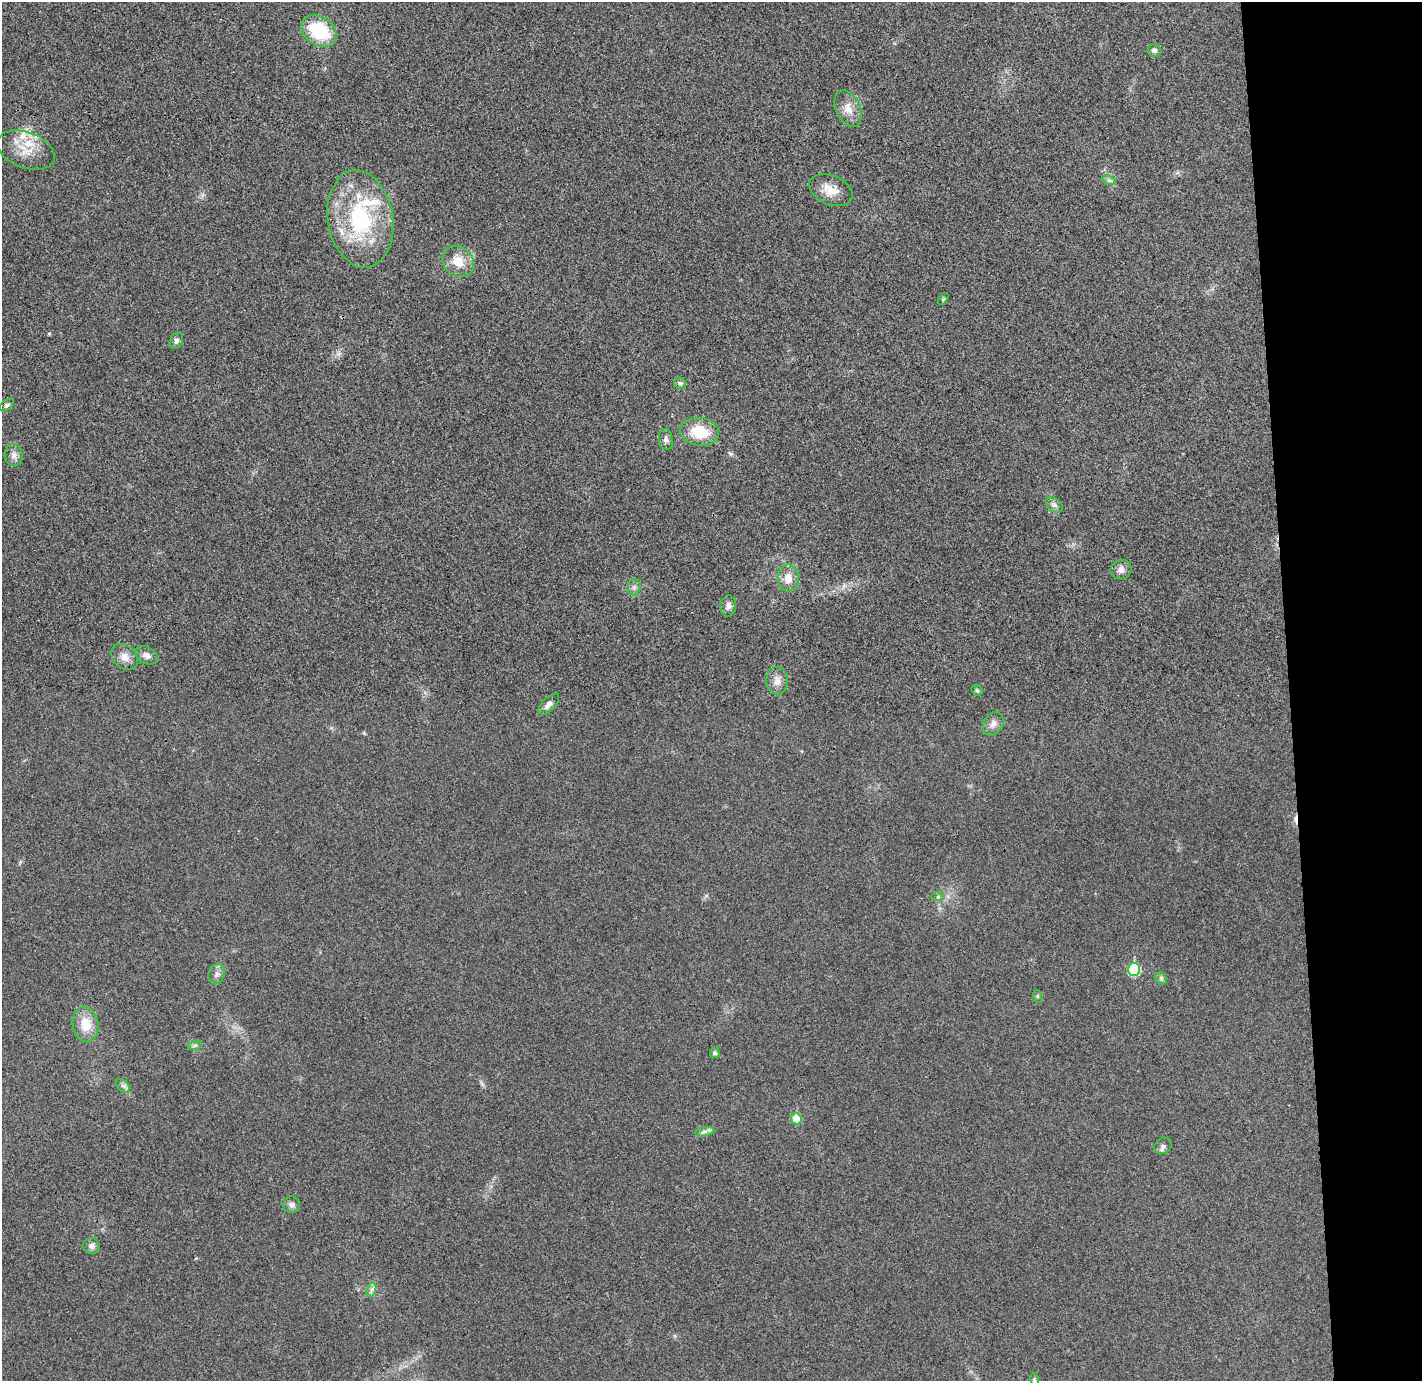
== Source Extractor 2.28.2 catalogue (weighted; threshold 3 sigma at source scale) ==
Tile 6 of 3 x 3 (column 3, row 2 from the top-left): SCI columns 2899-4318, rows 1462-2840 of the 4375 x 4313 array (HDU 1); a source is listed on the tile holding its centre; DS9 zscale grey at full resolution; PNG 1424 x 1383 px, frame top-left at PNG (2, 2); each listed source drawn as its Kron ellipse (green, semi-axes under 4 px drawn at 4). Shown black and unused: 9% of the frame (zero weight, under 3 of 4 exposures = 6% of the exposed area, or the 3 px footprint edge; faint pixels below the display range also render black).
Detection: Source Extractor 2.28.2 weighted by HDU 2 'WHT'; one run over the whole footprint, this tile lists its part. Background 0.0292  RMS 0.0065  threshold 0.0293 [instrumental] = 3 sigma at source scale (4.5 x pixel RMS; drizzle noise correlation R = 1.50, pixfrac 1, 0.05/0.05 arcsec/px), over >= 5 px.
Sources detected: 47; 1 cosmic-ray / hot-pixel residue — neither listed nor drawn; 4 inside a brighter listed object's ellipse — not listed separately; the other 42 listed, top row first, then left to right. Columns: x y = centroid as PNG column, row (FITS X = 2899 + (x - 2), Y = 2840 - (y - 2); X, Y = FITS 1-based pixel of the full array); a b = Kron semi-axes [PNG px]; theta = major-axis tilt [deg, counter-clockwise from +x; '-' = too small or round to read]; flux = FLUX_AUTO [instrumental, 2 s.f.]
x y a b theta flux
319 31 19 14 -33 35
1154 50 7 6 - 2.1
848 109 19 12 -65 7.7
26 150 30 18 -20 16
1109 180 7 4 -18 1.5
831 190 23 14 -23 9.7
360 219 49 32 -81 71
458 261 17 14 -38 11
943 299 7 3 54 0.81
176 341 8 6 63 1.9
680 383 6 5 - 1.5
7 405 8 5 35 1.3
700 432 19 14 -7 21
666 439 10 7 -81 2.5
14 455 11 9 -87 3.4
1054 505 9 6 -40 2.2
1121 570 10 10 - 3.6
788 578 13 10 -88 7.8
634 587 8 6 89 2
728 606 10 8 84 3.1
146 655 12 8 -27 3.7
125 657 15 11 -42 5.7
777 681 14 11 -89 4.9
977 690 6 5 - 0.95
549 704 13 6 45 3.1
993 724 12 9 57 4
938 897 6 4 1 1
1134 969 7 6 - 39
217 974 10 8 64 3
1161 978 6 5 - 1.3
1037 996 6 4 -71 0.92
85 1024 17 13 -79 13
195 1045 7 4 18 1.5
715 1053 5 5 - 1.7
123 1086 8 5 -44 1.9
796 1119 5 5 - 15
705 1132 9 4 8 1.9
1163 1146 9 7 38 2.3
292 1205 8 8 - 2.6
92 1246 8 8 - 2.8
371 1290 7 4 71 1.9
1034 1379 6 3 -72 0.71